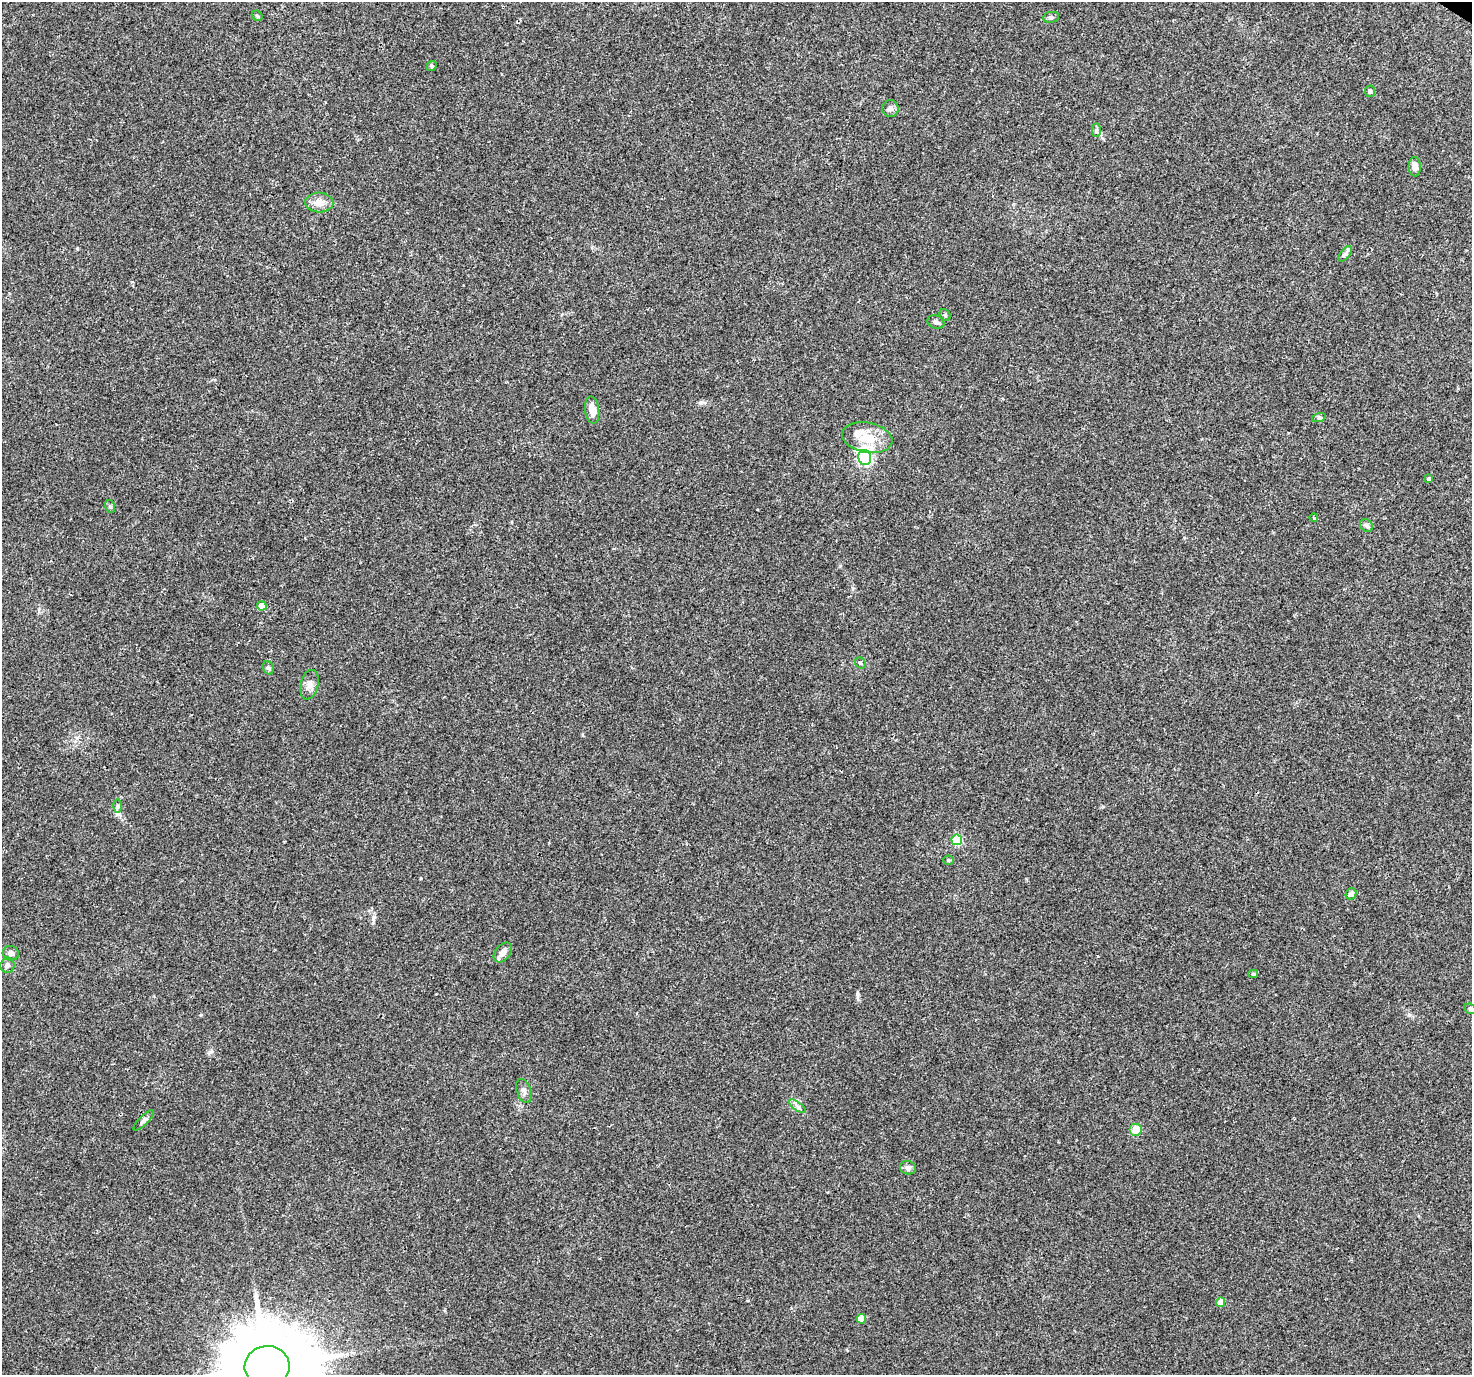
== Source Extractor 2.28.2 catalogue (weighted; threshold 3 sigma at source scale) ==
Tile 10 of 4 x 4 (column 2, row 3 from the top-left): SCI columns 1505-2974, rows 1608-2980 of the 5958 x 6028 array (HDU 1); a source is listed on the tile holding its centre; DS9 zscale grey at full resolution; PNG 1474 x 1377 px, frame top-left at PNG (2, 2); each listed source drawn as its Kron ellipse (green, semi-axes under 4 px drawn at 4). Shown black and unused: <1% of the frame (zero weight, under 3 of 4 exposures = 5% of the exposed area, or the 3 px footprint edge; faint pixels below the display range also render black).
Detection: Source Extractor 2.28.2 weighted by HDU 2 'WHT'; one run over the whole footprint, this tile lists its part. Background 0.016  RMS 0.0026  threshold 0.0118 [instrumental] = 3 sigma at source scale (4.5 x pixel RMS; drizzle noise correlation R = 1.50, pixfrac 1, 0.0396/0.0396 arcsec/px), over >= 5 px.
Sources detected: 41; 1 inside a brighter listed object's ellipse — not listed separately; the other 40 listed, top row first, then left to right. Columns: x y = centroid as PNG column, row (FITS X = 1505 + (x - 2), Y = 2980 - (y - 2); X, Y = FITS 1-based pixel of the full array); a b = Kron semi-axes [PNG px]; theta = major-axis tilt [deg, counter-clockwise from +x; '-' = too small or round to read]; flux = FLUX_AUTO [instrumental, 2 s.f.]
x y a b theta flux
257 16 6 4 -44 0.33
1051 17 8 5 7 0.58
432 66 5 4 - 0.38
1370 91 6 5 - 0.47
890 108 8 8 - 0.89
1096 130 7 4 90 0.51
1415 167 9 6 -86 1.6
319 202 14 10 -4 2.5
1345 254 9 4 54 0.69
945 315 6 5 - 0.45
936 322 9 6 -20 0.84
592 410 13 7 -82 2.8
1319 417 7 4 19 0.47
867 438 25 15 -11 6
865 457 7 6 - 50
1429 479 3 3 - 0.45
110 506 6 5 - 0.44
1314 518 4 3 - 0.27
1367 526 7 5 -47 0.61
262 606 5 4 - 3.7
860 663 6 5 - 0.45
268 668 7 5 -66 0.51
309 685 15 9 77 1.6
117 806 6 4 89 0.52
957 840 5 5 - 16
948 860 5 4 - 0.37
1351 894 6 5 - 1
503 952 11 7 50 1.7
11 953 8 7 - 1
7 965 7 7 - 0.74
1253 974 5 4 - 0.36
1470 1009 6 4 -44 0.39
524 1091 12 7 -71 1
798 1106 10 4 -35 0.75
144 1120 13 4 45 0.77
1136 1130 6 6 - 3.8
908 1168 8 6 -17 0.98
1221 1302 5 4 - 2.4
861 1319 5 4 - 4.6
267 1366 22 20 3 3900
Isophote crosses this tile's border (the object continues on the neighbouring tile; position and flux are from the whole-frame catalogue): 1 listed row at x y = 267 1366
Unlisted compact peaks at least as high as the median listed source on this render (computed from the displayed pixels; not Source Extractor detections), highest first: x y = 857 994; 701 402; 1409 1015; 201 1015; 210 1052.